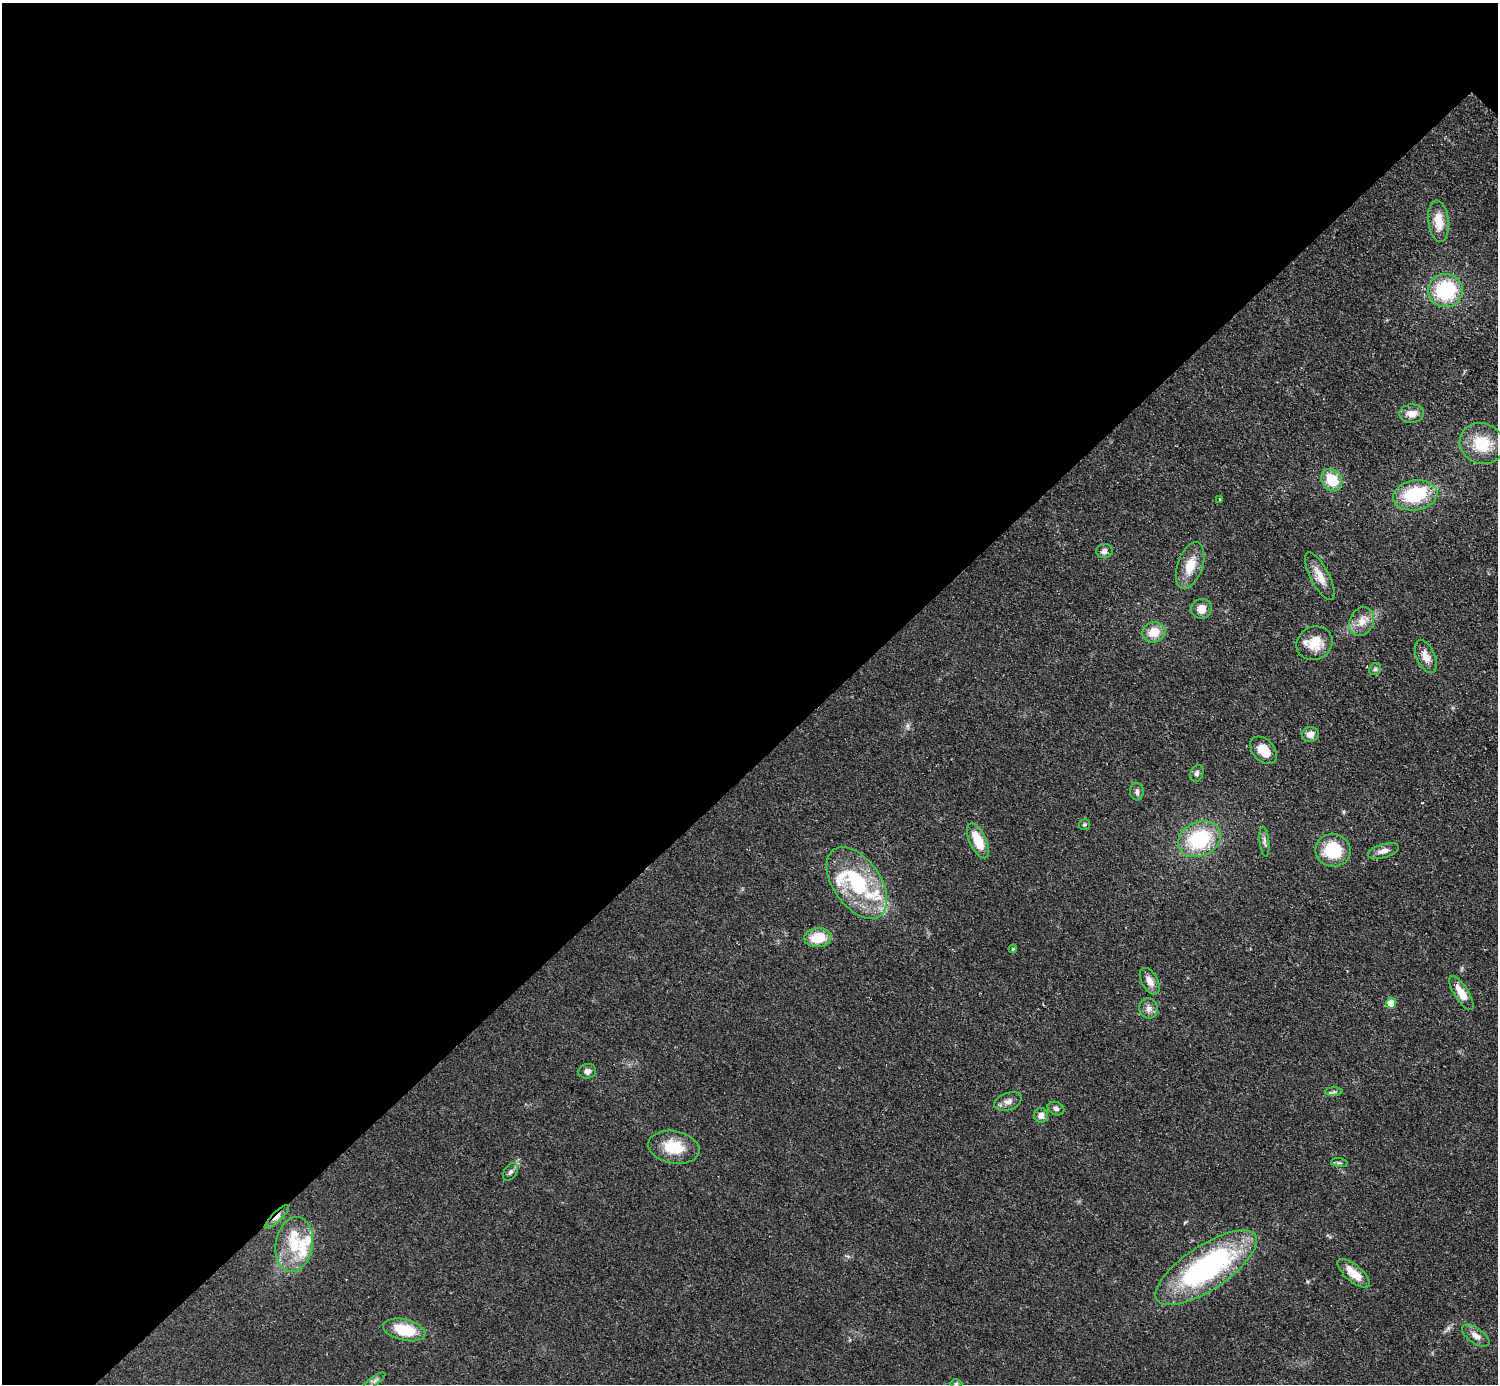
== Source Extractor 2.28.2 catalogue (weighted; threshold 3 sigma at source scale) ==
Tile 5 of 4 x 4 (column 1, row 2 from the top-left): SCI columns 7-1502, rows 3073-4454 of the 5992 x 5992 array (HDU 1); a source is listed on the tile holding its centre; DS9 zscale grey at full resolution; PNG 1500 x 1386 px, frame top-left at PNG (2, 3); each listed source drawn as its Kron ellipse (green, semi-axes under 4 px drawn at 4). Shown black and unused: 55% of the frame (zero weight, under 2 of 3 exposures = <1% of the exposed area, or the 3 px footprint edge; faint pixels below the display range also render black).
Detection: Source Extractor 2.28.2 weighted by HDU 2 'WHT'; one run over the whole footprint, this tile lists its part. Background 0.0555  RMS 0.0074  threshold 0.0333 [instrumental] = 3 sigma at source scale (4.5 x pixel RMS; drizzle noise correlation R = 1.50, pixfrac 1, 0.05/0.05 arcsec/px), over >= 5 px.
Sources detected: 55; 6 inside a brighter listed object's ellipse — not listed separately; the other 49 listed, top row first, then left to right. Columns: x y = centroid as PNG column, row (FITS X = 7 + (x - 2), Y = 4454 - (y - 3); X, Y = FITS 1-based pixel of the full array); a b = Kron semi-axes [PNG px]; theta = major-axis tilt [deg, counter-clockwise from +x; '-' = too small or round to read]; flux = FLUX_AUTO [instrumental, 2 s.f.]
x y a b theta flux
1439 221 21 10 -83 14
1445 291 17 16 - 57
1412 414 12 9 4 7
1482 444 22 20 -24 28
1332 480 12 9 -52 21
1415 495 22 15 9 42
1219 499 3 2 - 0.6
1104 551 8 7 - 3.5
1190 566 24 12 71 16
1320 576 26 9 -63 9.4
1201 609 10 10 - 7.8
1362 621 15 12 64 8.6
1154 632 12 10 17 13
1314 643 18 16 26 15
1426 657 17 9 -65 7
1375 669 6 5 - 1.4
1310 734 8 7 - 5.4
1263 750 16 10 -46 12
1197 773 8 6 65 2.1
1137 792 8 7 - 2.6
1084 825 5 5 - 1.2
1199 839 22 17 24 53
978 841 19 8 -65 17
1264 841 15 5 -84 2.5
1333 850 17 16 - 32
1383 851 16 7 17 4.9
857 883 40 23 -55 63
818 938 14 9 3 20
1013 949 4 3 - 0.94
1150 981 14 8 -61 5.8
1461 993 20 7 -58 11
1391 1003 5 5 - 15
1148 1008 10 9 - 4
587 1071 9 7 10 3.4
1334 1092 8 4 1 1.6
1008 1101 14 8 20 4.3
1056 1108 8 6 -24 2.5
1041 1115 7 7 - 4.1
674 1147 26 16 -11 22
1339 1163 8 4 -8 1.3
510 1172 10 6 56 2.2
277 1217 16 4 44 3.9
294 1244 27 18 80 26
1206 1268 59 22 33 160
1354 1273 20 8 -40 12
404 1330 21 10 -14 28
1476 1336 16 7 -35 5.5
375 1381 13 4 35 2.4
956 1384 6 4 1 0.99
Overlapping masked pixels (flux is a lower limit): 1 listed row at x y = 277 1217